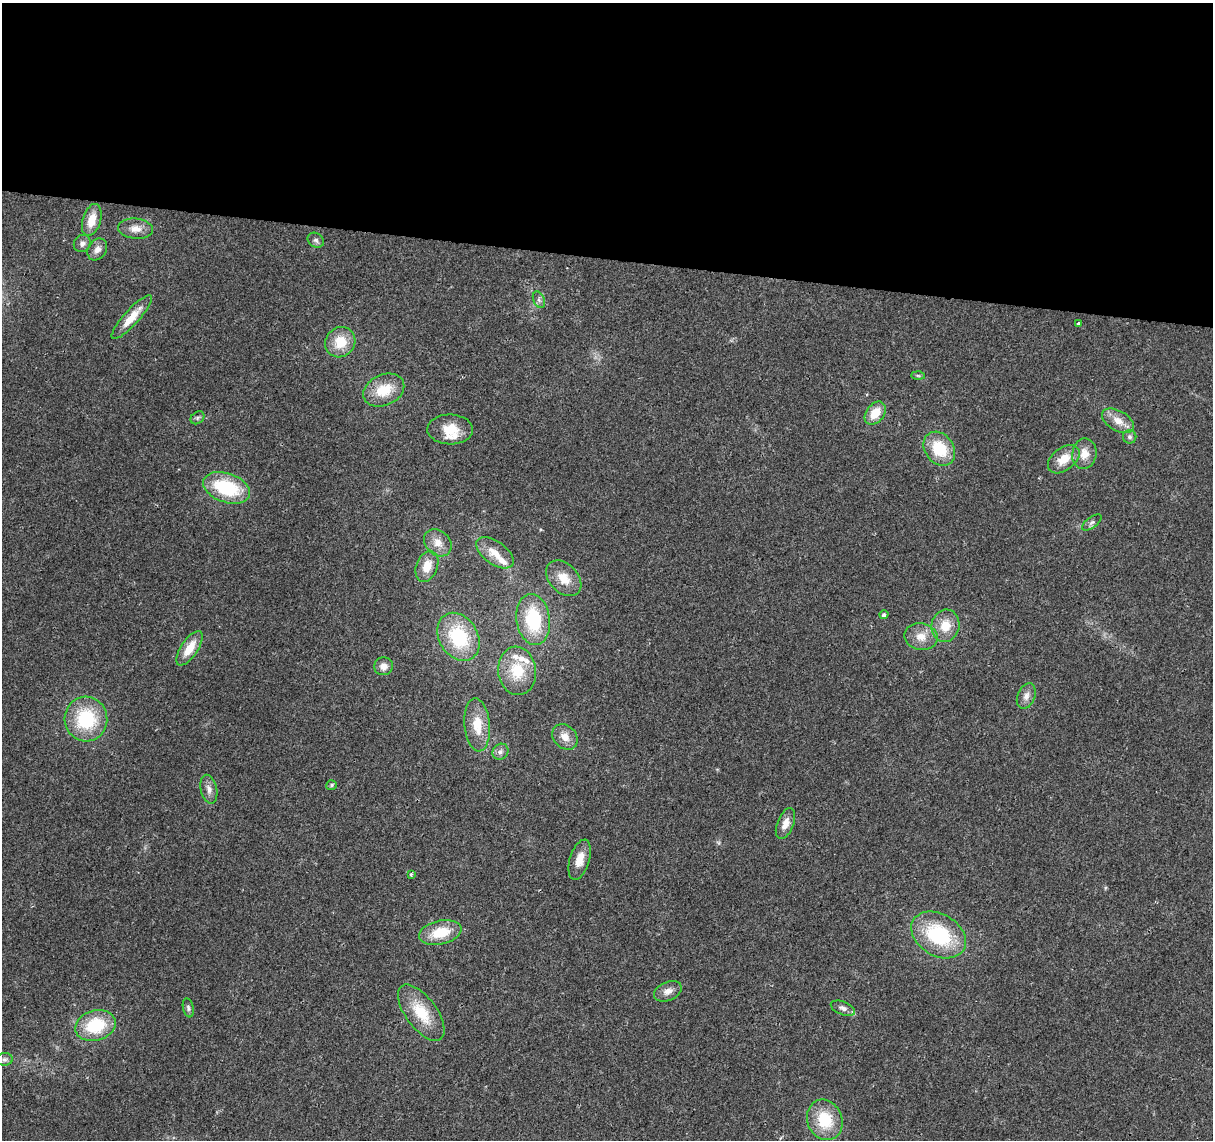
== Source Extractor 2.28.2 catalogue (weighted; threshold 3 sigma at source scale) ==
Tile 3 of 4 x 4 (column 3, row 1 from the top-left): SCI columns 2423-3633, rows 3640-4777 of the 4851 x 5061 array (HDU 1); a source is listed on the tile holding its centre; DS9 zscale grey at full resolution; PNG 1215 x 1142 px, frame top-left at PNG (2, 3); each listed source drawn as its Kron ellipse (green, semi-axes under 4 px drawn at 4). Shown black and unused: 23% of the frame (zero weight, under 2 of 3 exposures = <1% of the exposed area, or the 3 px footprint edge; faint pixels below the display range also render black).
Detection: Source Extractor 2.28.2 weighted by HDU 2 'WHT'; one run over the whole footprint, this tile lists its part. Background 0.0399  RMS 0.0058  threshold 0.0263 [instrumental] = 3 sigma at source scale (4.5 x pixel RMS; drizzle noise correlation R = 1.50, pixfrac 1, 0.0396/0.0396 arcsec/px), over >= 5 px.
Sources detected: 58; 6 inside a brighter listed object's ellipse — not listed separately; the other 52 listed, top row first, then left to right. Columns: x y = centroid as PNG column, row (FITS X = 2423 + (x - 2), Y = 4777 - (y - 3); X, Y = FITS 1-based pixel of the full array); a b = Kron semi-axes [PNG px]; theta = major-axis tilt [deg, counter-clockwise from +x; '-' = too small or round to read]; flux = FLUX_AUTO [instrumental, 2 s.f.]
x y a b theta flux
92 220 16 9 73 9.4
135 229 17 10 -6 5.8
316 240 8 7 - 1.8
82 244 9 8 - 2.3
97 249 12 9 57 3.7
539 300 9 5 -65 1.8
132 317 29 7 48 11
1079 323 4 3 - 5.7
340 342 16 14 47 13
918 376 6 4 -2 0.96
384 390 21 15 24 16
875 413 13 9 53 11
197 418 7 5 36 1.4
1118 421 18 10 -30 7
450 429 23 15 -1 12
1130 437 7 6 - 1.6
939 449 18 14 -52 22
1084 454 15 12 82 7.2
1064 459 18 11 38 9.5
226 488 24 14 -19 37
1092 522 11 5 36 1.5
438 543 15 12 -43 6.6
495 553 21 11 -36 8.3
427 566 16 10 69 9.2
564 578 20 14 -46 11
884 615 4 4 - 1.4
533 620 26 16 -82 36
945 626 16 14 76 11
458 637 25 19 -58 35
921 637 16 13 -11 7.9
190 648 20 8 56 11
384 666 9 9 - 3.9
517 671 24 19 -84 19
1026 696 13 8 68 3.7
86 719 22 21 - 36
477 725 27 12 -85 13
565 737 14 11 -45 6
500 752 8 7 - 2.2
332 785 5 4 - 1.1
209 789 14 8 -76 3.7
785 824 16 8 68 5.3
580 860 21 10 73 7.4
411 874 3 3 - 1.4
440 933 21 12 13 16
939 935 29 21 -31 45
668 991 14 9 25 4.2
188 1008 10 5 -78 1.5
843 1008 13 6 -21 2.4
421 1013 33 15 -54 20
95 1026 20 15 16 28
4 1059 8 6 0 1.9
825 1120 21 17 -68 22